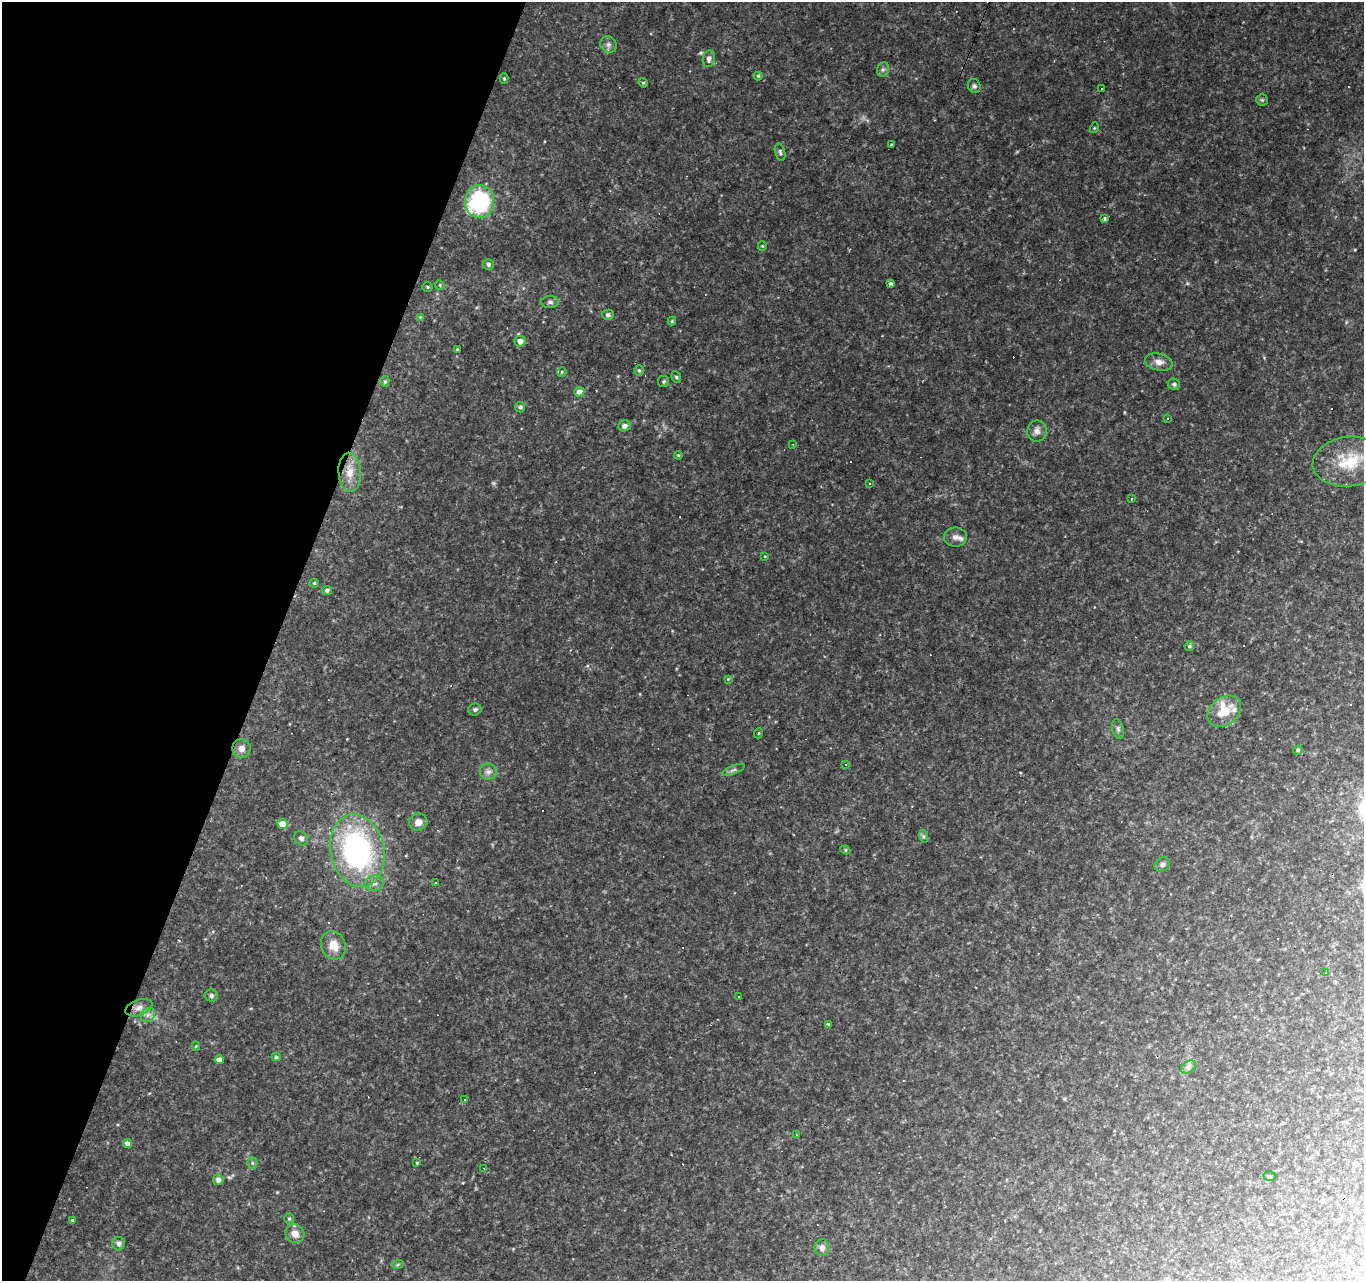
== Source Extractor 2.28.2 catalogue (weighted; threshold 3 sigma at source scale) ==
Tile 9 of 4 x 4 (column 1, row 3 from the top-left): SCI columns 4-1365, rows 1551-2829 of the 5451 x 5596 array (HDU 1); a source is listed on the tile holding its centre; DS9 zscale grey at full resolution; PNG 1366 x 1283 px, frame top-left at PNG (2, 2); each listed source drawn as its Kron ellipse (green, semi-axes under 4 px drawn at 4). Shown black and unused: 20% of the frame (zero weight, under 2 of 3 exposures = <1% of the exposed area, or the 3 px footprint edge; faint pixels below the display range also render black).
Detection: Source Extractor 2.28.2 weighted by HDU 2 'WHT'; one run over the whole footprint, this tile lists its part. Background 0.141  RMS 0.0078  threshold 0.0351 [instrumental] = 3 sigma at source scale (4.5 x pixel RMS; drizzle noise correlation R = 1.50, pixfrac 1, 0.0396/0.0396 arcsec/px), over >= 5 px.
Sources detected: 114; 1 too faint to see at this stretch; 18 cosmic-ray / hot-pixel residue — neither listed nor drawn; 3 inside a brighter listed object's ellipse — not listed separately; the other 92 listed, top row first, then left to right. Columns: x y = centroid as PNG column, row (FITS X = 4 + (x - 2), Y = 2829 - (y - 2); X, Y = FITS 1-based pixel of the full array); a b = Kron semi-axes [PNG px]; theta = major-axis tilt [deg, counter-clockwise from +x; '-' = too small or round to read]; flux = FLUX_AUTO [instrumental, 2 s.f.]
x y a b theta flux
608 44 8 7 - 3
709 59 8 6 81 3.6
883 70 7 6 - 1.9
758 76 4 4 - 1
504 78 5 4 - 0.89
643 83 5 4 - 1.1
974 86 7 6 - 1.8
1102 89 2 2 - 0.69
1262 100 5 5 - 1.2
1094 128 5 3 - 0.65
891 145 3 3 - 0.81
780 152 9 5 -75 1.6
480 202 16 14 87 75
1104 219 4 3 - 3.5
762 246 5 4 - 0.82
488 264 5 5 - 1.7
890 284 4 3 - 2.2
440 285 5 4 - 0.86
428 287 5 4 - 1
550 302 9 6 -1 2.1
608 315 6 5 - 1.8
420 317 4 4 - 0.59
672 321 4 4 - 0.95
520 341 5 5 - 5.6
457 349 3 3 - 0.86
1159 362 14 8 -13 5.4
639 370 5 4 - 1.2
562 372 5 4 - 0.88
676 377 6 5 - 1.3
385 381 5 4 - 1.2
663 381 6 5 - 1.6
1174 384 6 5 - 1.5
579 392 5 5 - 5.1
520 407 5 5 - 1.9
1168 418 4 2 - 0.56
624 426 6 5 - 3.4
1037 431 10 9 - 4.3
793 444 3 2 - 0.6
678 455 4 3 - 0.7
1349 462 36 24 7 35
350 472 19 11 -86 12
869 483 3 3 - 1.6
1131 499 4 3 - 0.71
955 537 11 9 1 4.6
765 556 4 2 - 0.51
314 583 4 4 - 0.85
327 590 5 4 - 2.2
1189 646 5 4 - 1.2
728 679 4 4 - 0.61
475 709 6 6 - 1.7
1224 711 18 13 39 16
1118 729 10 6 -75 2.2
759 733 5 3 - 0.64
242 748 9 9 - 4.9
1298 750 5 4 - 1.5
845 765 3 3 - 1.4
733 770 12 3 23 1.8
488 772 8 8 - 3.4
418 822 9 8 - 5.4
282 824 5 5 - 10
923 836 6 4 -72 1.2
301 838 7 6 - 2.5
845 850 5 4 - 1.1
357 851 37 27 -78 160
1162 864 8 6 29 2.4
375 883 9 7 7 3.6
435 883 3 3 - 1.5
333 945 14 12 -64 11
1326 973 4 3 - 0.64
211 996 6 6 - 1.7
739 997 3 2 - 0.87
139 1008 14 8 20 4.7
148 1015 8 6 45 2.8
828 1024 3 3 - 2
196 1046 4 4 - 0.79
276 1057 4 4 - 1.3
219 1060 4 4 - 4.5
1188 1067 8 5 37 2.4
465 1100 3 2 - 0.63
797 1135 4 2 - 0.66
127 1144 4 4 - 3.4
252 1163 5 5 - 1.3
417 1163 3 3 - 0.84
484 1168 3 2 - 0.89
1270 1176 6 4 2 1.1
218 1180 5 5 - 3.4
289 1219 5 4 - 1.1
72 1220 3 3 - 0.83
295 1234 10 9 - 5.9
119 1244 6 6 - 2.7
822 1248 8 7 - 3.7
398 1264 6 3 20 0.99